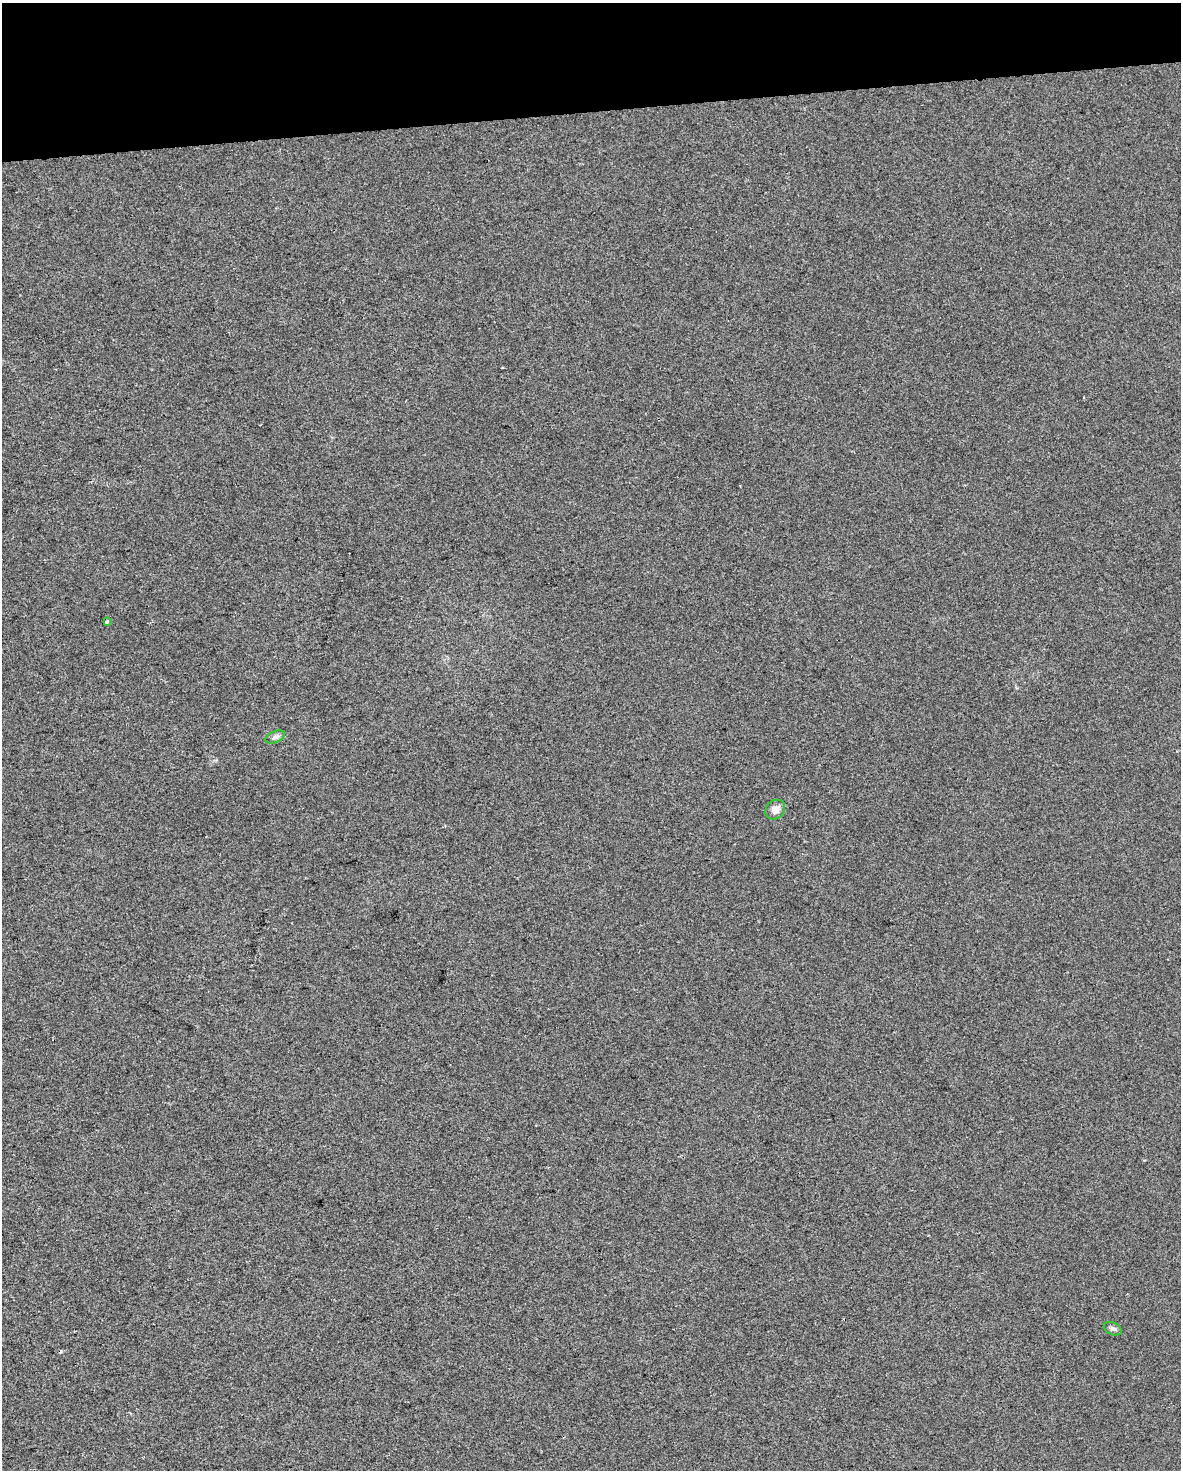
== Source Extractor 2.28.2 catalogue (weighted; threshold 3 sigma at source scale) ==
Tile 3 of 4 x 3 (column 3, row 1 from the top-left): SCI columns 2361-3539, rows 2997-4464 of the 4719 x 4481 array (HDU 1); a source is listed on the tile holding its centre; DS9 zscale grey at full resolution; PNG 1183 x 1472 px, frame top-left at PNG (2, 3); each listed source drawn as its Kron ellipse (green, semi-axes under 4 px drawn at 4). Shown black and unused: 7% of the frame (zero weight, under 2 of 3 exposures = <1% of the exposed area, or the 3 px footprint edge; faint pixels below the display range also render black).
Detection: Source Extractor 2.28.2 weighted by HDU 2 'WHT'; one run over the whole footprint, this tile lists its part. Background -4.74e-04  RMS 0.0057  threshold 0.0255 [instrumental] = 3 sigma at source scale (4.5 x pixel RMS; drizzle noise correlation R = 1.50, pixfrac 1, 0.0396/0.0396 arcsec/px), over >= 5 px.
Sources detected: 5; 1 cosmic-ray / hot-pixel residue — neither listed nor drawn; the other 4 listed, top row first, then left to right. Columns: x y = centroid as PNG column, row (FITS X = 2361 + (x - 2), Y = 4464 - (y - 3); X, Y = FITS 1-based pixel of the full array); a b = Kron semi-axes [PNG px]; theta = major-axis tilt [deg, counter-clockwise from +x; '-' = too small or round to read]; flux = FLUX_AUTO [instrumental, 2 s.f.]
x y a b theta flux
107 621 3 3 - 1.4
275 737 10 5 23 1.7
775 810 11 9 48 4.7
1113 1329 9 6 -26 1.5